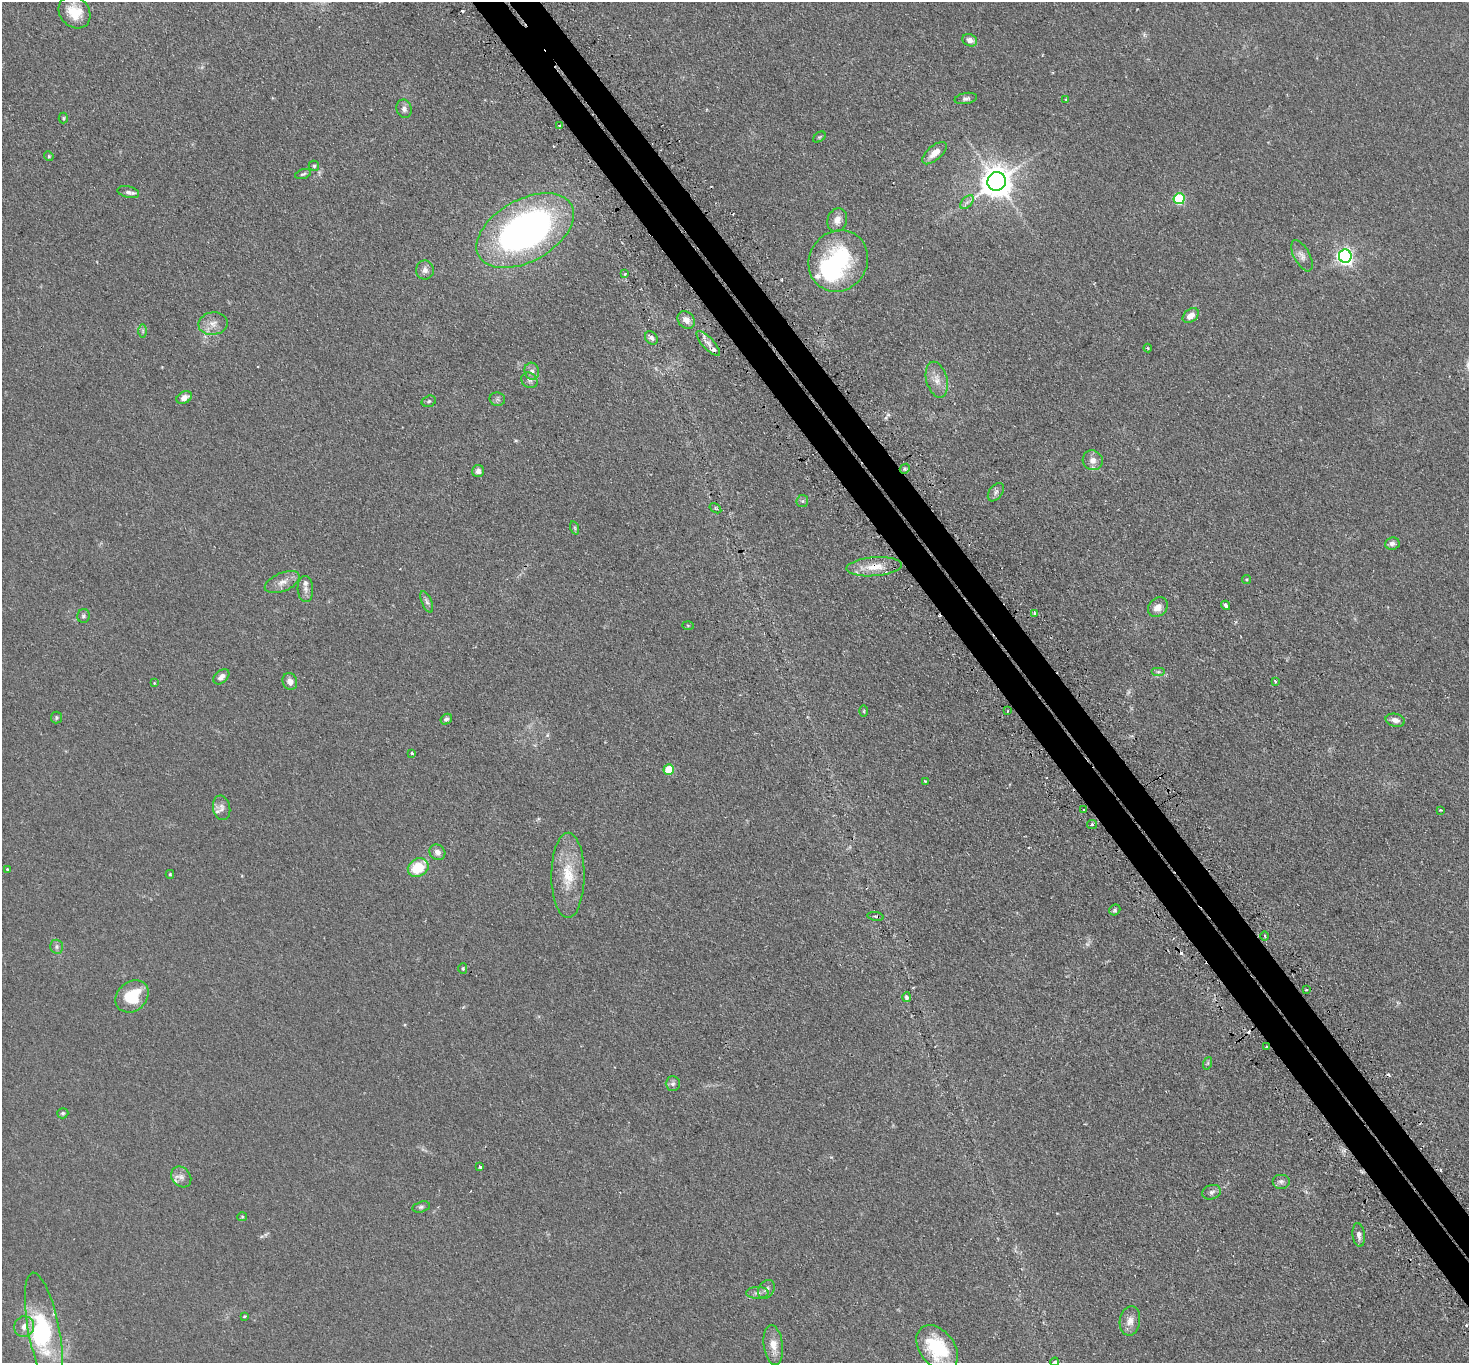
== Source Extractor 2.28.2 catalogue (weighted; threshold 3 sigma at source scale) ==
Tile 6 of 4 x 4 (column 2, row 2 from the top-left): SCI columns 1516-2982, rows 2906-4266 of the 5963 x 5953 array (HDU 1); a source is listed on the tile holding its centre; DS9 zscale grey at full resolution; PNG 1471 x 1365 px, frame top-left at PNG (2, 2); each listed source drawn as its Kron ellipse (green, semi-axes under 4 px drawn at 4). Shown black and unused: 4% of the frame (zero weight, under 2 of 3 exposures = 4% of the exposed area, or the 3 px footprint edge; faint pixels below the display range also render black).
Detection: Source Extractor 2.28.2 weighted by HDU 2 'WHT'; one run over the whole footprint, this tile lists its part. Background 0.111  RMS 0.0076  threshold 0.0342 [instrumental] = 3 sigma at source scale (4.5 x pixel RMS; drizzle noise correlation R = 1.50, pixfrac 1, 0.05/0.05 arcsec/px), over >= 5 px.
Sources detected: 122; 2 too faint to see at this stretch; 2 inside a brighter object's white glare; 10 cosmic-ray / hot-pixel residue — neither listed nor drawn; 4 inside a brighter listed object's ellipse — not listed separately; the other 104 listed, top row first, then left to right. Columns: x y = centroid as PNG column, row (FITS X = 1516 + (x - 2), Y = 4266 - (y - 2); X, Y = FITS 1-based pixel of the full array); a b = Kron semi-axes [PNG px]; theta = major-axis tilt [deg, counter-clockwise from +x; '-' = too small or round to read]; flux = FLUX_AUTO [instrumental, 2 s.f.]
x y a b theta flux
74 12 18 14 -48 16
970 40 8 6 -23 4.1
966 98 11 5 11 2.1
1066 99 4 3 - 0.54
404 109 9 7 -71 2.9
63 118 5 5 - 1
560 125 3 3 - 5.3
819 137 7 4 36 0.98
934 153 15 7 41 8.2
49 156 5 4 - 0.87
314 166 5 5 - 1.3
303 174 8 4 16 1.4
997 181 9 9 - 1400
128 192 11 5 -13 3.2
1179 199 5 5 - 59
967 202 8 5 45 2.3
837 220 12 9 72 5.8
525 231 53 31 29 290
1302 256 17 8 -62 4.6
1345 256 6 6 - 260
838 261 31 29 54 75
425 270 9 9 - 3.8
625 274 4 3 - 0.76
1191 315 9 6 38 5.6
686 320 9 7 -44 5.1
213 324 14 11 9 7.1
143 331 7 4 90 1.5
651 338 7 5 -49 2.7
708 343 16 6 -47 4.5
1148 348 4 4 - 0.86
532 371 8 7 - 3.8
529 380 8 7 - 2.5
937 380 18 10 -75 8.1
184 398 8 6 30 4.8
497 399 8 6 -10 1.8
429 401 7 5 17 1.4
1093 460 10 9 - 5.2
905 469 5 4 - 1.1
478 471 6 6 - 3
996 492 10 6 53 2.5
802 501 6 6 - 1.4
715 508 6 4 -33 1
575 528 7 4 -71 1.1
1392 543 7 6 - 2.6
874 567 27 9 5 13
1247 579 5 4 - 0.9
282 582 18 9 23 6.4
305 589 13 8 -87 3.8
427 602 11 5 -67 2.3
1226 605 5 3 - 3.4
1158 607 11 9 47 6.4
1035 613 3 3 - 3.5
83 616 7 6 - 1.8
688 625 6 4 -2 0.8
1158 672 7 4 0 1.4
221 677 9 6 42 4.1
1275 681 3 3 - 1.5
290 682 8 7 - 4.1
154 683 4 3 - 0.61
864 711 6 3 90 0.86
1007 711 3 2 - 0.66
56 718 6 5 - 1.2
446 719 6 5 - 1.7
1395 720 10 6 -12 4.1
412 753 3 3 - 1.4
669 770 5 5 - 27
925 781 4 3 - 0.63
222 808 12 8 -79 3.7
1084 810 3 3 - 1.2
1441 810 4 3 - 0.66
1092 824 5 4 - 1.3
437 852 8 7 - 3.6
418 868 11 9 30 26
7 869 3 2 - 0.68
170 874 4 3 - 1
568 875 43 16 90 26
1115 910 6 5 - 1.2
875 916 8 3 -9 1.1
1264 936 5 3 - 1.1
56 947 7 6 - 2.2
463 969 5 4 - 0.94
1306 990 3 3 - 0.94
132 996 18 14 41 27
906 997 5 4 - 1.8
1266 1047 3 3 - 1.9
1208 1063 6 4 71 0.9
673 1084 7 7 - 2.4
63 1113 6 5 - 1.4
480 1167 3 3 - 2.1
181 1177 11 9 -49 4.5
1281 1181 9 7 0 2.5
1212 1192 9 7 19 2.6
421 1207 9 5 15 1.8
242 1217 5 4 - 0.85
1359 1235 12 6 -83 3.6
766 1289 10 7 60 3.1
757 1293 11 6 0 2.8
245 1317 3 3 - 1.4
1130 1321 15 10 81 6.1
24 1327 10 9 - 5.4
44 1331 59 15 -79 55
773 1345 20 9 -83 9.7
937 1348 25 17 -52 43
1055 1362 4 3 - 1.1
Overlapping masked pixels (flux is a lower limit): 2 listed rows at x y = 874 567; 1266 1047
Isophote crosses this tile's border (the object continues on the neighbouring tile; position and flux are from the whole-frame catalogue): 1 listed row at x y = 1055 1362